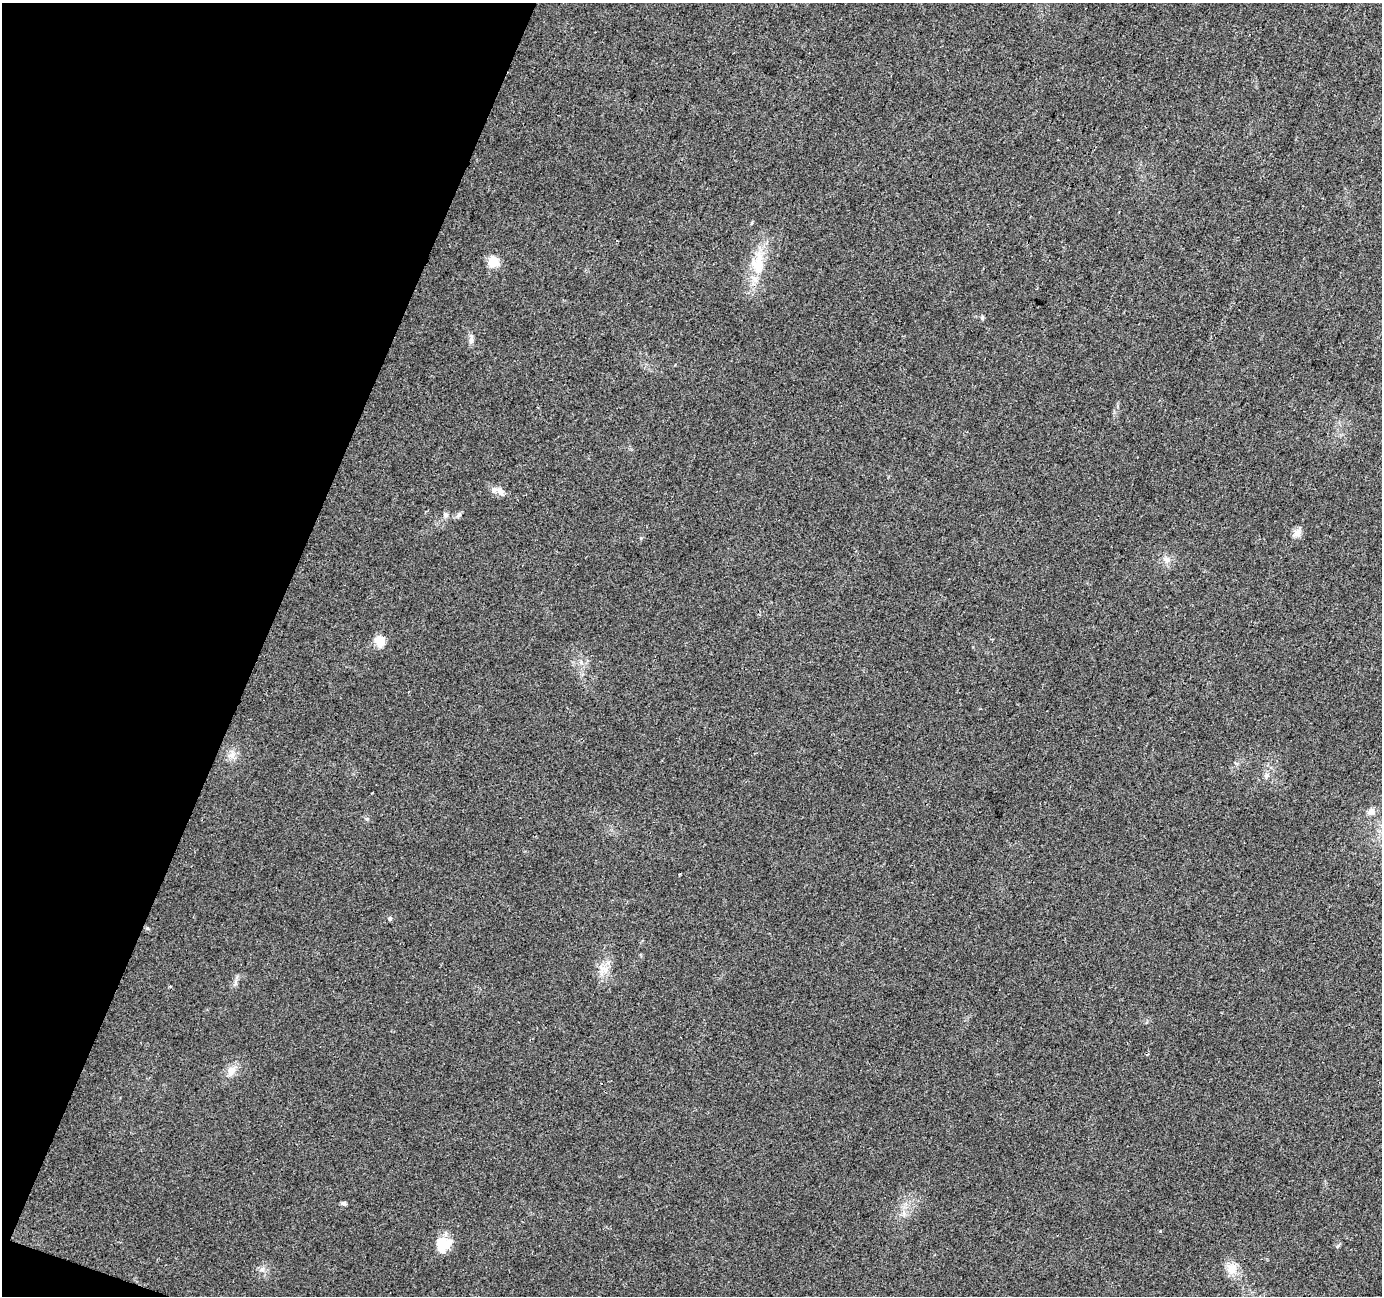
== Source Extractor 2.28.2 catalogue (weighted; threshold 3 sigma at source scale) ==
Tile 9 of 4 x 4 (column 1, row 3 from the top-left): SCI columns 8-1387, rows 1571-2864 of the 5527 x 5664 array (HDU 1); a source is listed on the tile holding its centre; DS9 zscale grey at full resolution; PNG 1384 x 1298 px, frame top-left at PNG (2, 3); no overlay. Shown black and unused: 19% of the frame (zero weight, under 2 of 3 exposures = <1% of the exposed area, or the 3 px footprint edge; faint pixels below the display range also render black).
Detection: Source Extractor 2.28.2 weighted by HDU 2 'WHT'; one run over the whole footprint, this tile lists its part. Background 0.0405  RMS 0.0079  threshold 0.0358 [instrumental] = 3 sigma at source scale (4.5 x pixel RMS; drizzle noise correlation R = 1.50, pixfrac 1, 0.0396/0.0396 arcsec/px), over >= 5 px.
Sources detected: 22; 2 inside a brighter listed object's ellipse — not listed separately; the other 20 listed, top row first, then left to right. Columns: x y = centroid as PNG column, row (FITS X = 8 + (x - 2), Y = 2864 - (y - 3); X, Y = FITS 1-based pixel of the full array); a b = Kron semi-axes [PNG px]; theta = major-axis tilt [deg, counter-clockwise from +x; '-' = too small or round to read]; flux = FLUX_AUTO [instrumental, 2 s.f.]
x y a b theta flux
752 223 5 3 - 0.84
493 262 12 11 - 11
759 262 46 12 86 25
471 340 12 6 85 3.1
500 491 14 7 -45 4.7
445 515 8 7 - 2.3
458 515 7 6 - 2
1297 533 12 9 68 4.6
1167 560 10 9 - 4.5
380 641 5 5 - 43
231 755 12 8 36 5.2
1266 775 7 6 - 2.3
1371 812 10 8 58 3.9
390 918 5 5 - 1.5
603 968 19 8 -24 6.3
231 1071 14 10 54 7
343 1203 6 5 - 1.8
443 1244 20 17 45 16
1232 1268 15 14 - 10
262 1269 9 4 54 2.2
Unlisted compact peaks at least as high as the median listed source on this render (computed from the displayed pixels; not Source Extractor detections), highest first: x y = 367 819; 982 318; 641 538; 1337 1246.